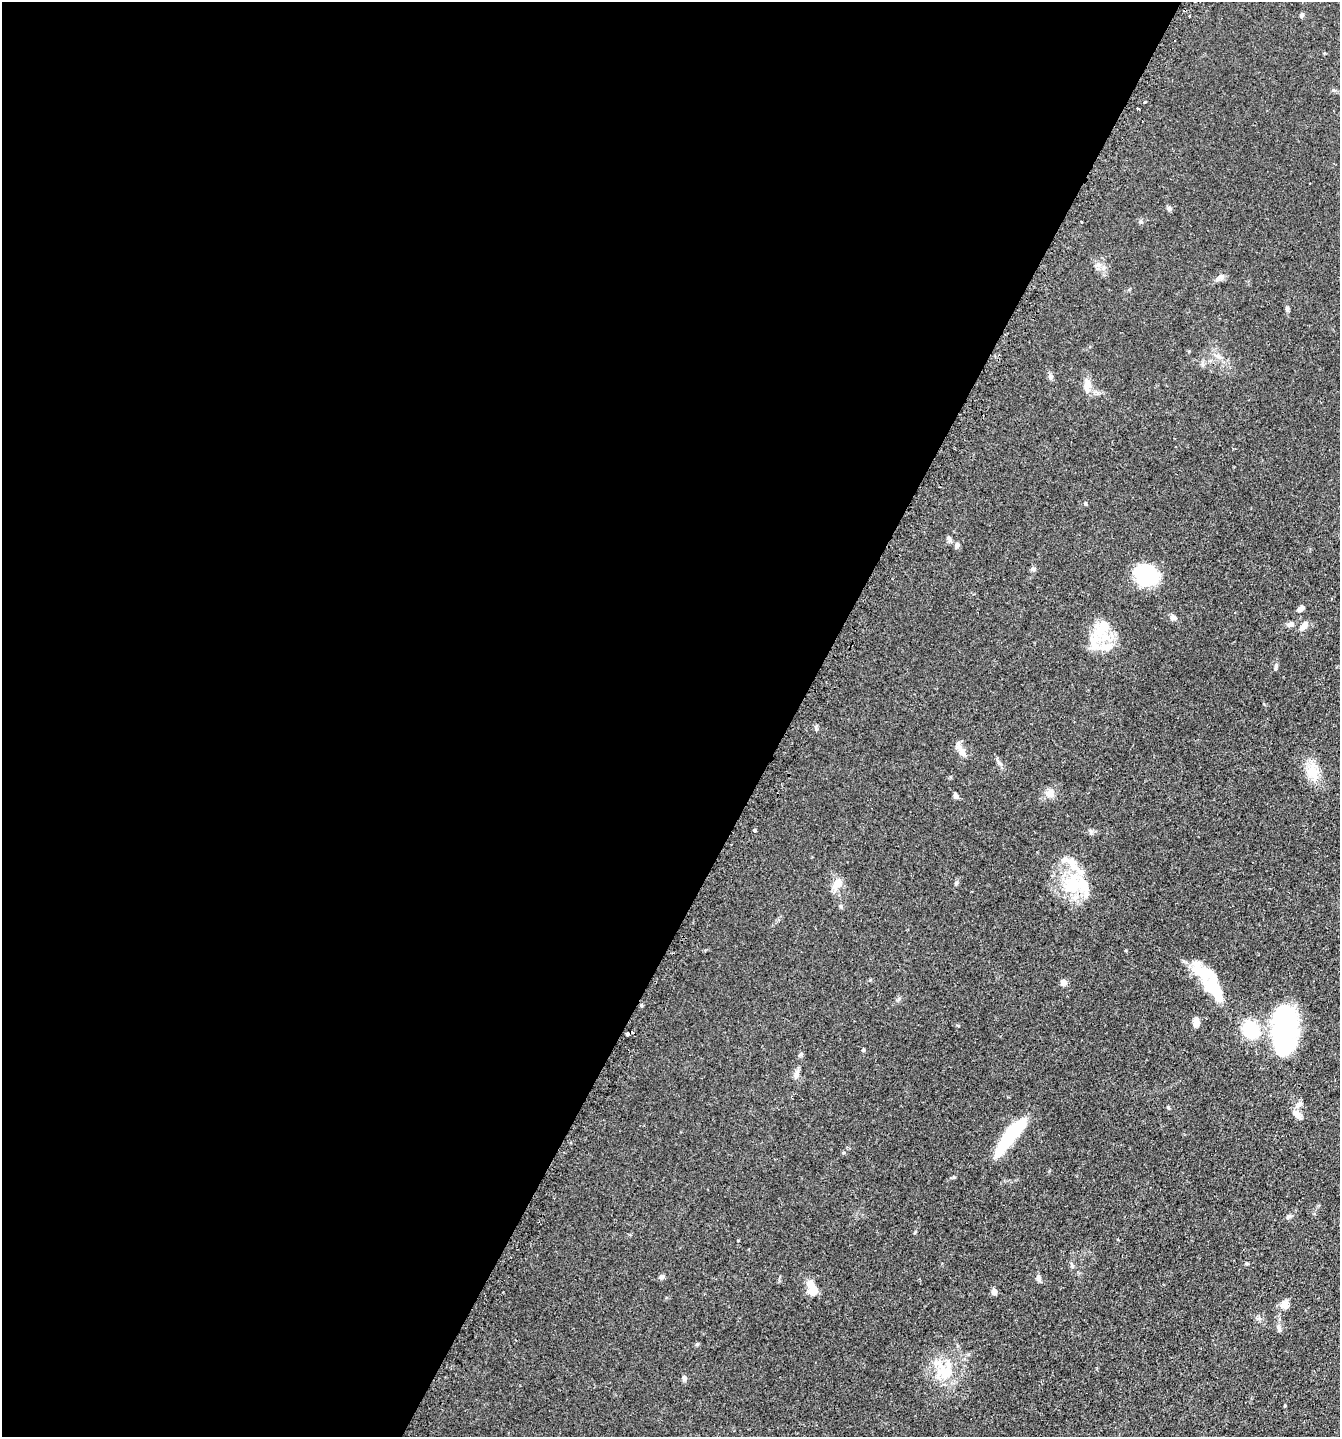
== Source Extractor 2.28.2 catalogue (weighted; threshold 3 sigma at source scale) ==
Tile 5 of 4 x 4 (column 1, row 2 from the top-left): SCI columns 178-1515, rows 2916-4350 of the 5845 x 5832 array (HDU 1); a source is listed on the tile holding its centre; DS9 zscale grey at full resolution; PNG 1342 x 1439 px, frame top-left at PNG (2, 2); no overlay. Shown black and unused: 59% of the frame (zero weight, under 2 of 3 exposures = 4% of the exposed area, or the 3 px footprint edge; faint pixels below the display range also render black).
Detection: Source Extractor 2.28.2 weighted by HDU 2 'WHT'; one run over the whole footprint, this tile lists its part. Background 0.0788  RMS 0.0065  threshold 0.0291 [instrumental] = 3 sigma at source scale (4.5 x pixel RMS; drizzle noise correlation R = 1.50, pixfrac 1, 0.05/0.05 arcsec/px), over >= 5 px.
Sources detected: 60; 5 inside a brighter object's white glare — not listed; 4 inside a brighter listed object's ellipse — not listed separately; the other 51 listed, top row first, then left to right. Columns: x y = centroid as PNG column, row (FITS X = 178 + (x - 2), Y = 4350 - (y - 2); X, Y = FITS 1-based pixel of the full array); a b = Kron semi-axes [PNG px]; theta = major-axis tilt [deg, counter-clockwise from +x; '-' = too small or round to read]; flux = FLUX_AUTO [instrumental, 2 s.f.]
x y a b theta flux
1302 15 7 5 60 1
1145 101 3 2 - 0.7
1138 109 3 3 - 1.6
1169 209 8 5 -63 1.2
1098 265 7 4 0 1.6
1220 277 14 6 31 2.8
1287 309 7 5 -90 1.1
1051 377 6 6 - 1.3
1087 385 19 9 84 5.8
949 538 11 4 -65 1.5
957 545 7 5 82 1.5
1033 569 7 5 -2 1.3
1146 575 25 20 -24 33
1300 609 8 5 41 2.4
1173 618 8 7 - 2.1
1291 624 9 7 15 2.2
1304 626 14 7 47 3.6
1101 628 29 18 52 19
1110 646 13 8 55 5
1276 666 10 3 75 1.1
962 751 11 9 -66 4.2
1313 772 23 14 -77 13
1049 793 13 9 15 4.2
956 796 6 5 - 2
754 830 3 3 - 3.2
837 883 15 9 47 5.7
956 883 6 4 71 0.9
1072 884 30 23 67 30
1063 982 5 5 - 5.9
1214 988 71 16 -49 33
1196 1022 11 6 86 3.6
1284 1029 40 27 -81 79
1250 1030 12 11 - 41
627 1034 4 3 - 3
863 1050 5 3 - 0.58
801 1054 6 4 44 0.92
796 1074 11 7 75 2.5
1168 1107 5 4 - 0.74
1296 1114 13 7 -45 3.7
1009 1137 48 11 52 38
1288 1216 7 5 45 1.2
1247 1264 6 3 -1 0.72
662 1276 7 5 31 1.7
1039 1278 8 6 -67 1.9
813 1289 12 9 -87 9.5
994 1292 7 6 - 2.2
1285 1305 9 9 - 4.4
1279 1329 10 5 -77 1.9
944 1371 28 21 71 21
684 1378 7 6 - 1.7
1285 1406 4 3 - 0.59
Unlisted compact peaks at least as high as the median listed source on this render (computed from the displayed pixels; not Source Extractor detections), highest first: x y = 697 1344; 954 1177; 1141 222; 1085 504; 999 763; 816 729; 1091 832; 843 1153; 899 999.